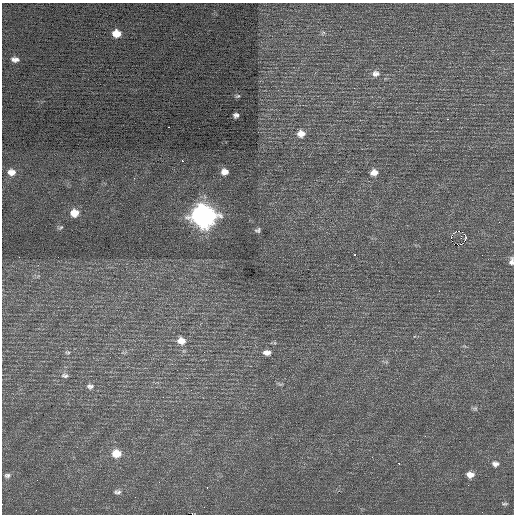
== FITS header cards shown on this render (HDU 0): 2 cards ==
NAXIS1  =                  512 / Axis length
NAXIS2  =                  512 / Axis length

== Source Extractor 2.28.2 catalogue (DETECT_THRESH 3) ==
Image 512 x 512 px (HDU 0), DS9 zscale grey, 1 PNG px = 1 image px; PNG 516 x 516 px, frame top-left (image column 1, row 512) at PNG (2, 3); no overlay
Background 0.451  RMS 0.79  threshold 2.38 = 3 sigma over >= 5 px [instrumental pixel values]
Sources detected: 45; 1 with non-positive FLUX_AUTO (blend fragments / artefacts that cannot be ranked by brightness) is not listed; the other 44 listed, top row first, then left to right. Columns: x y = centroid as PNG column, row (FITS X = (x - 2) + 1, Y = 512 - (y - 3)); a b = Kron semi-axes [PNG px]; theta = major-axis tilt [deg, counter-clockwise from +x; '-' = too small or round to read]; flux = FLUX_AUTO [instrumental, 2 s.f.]
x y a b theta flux
117 33 7 6 - 660
15 59 8 5 -6 230
376 74 10 8 1 260
238 96 6 4 19 61
236 115 5 4 - 140
447 119 3 2 - 450
169 127 3 2 - 95
301 134 9 8 - 410
182 161 2 2 - 430
11 172 10 8 -6 410
224 172 8 7 - 340
374 172 8 7 - 370
134 178 3 3 - 49
74 213 10 9 - 690
204 216 11 10 - 31000
499 222 3 2 - 55
60 228 8 4 29 95
258 230 6 5 - 110
458 231 2 2 - 290
465 235 3 2 - 880
461 236 3 2 - 83
451 237 5 2 - 400
465 239 4 2 - 100
460 244 6 2 18 2900
355 255 3 2 - 62
19 257 3 2 - 50
511 261 10 6 84 200
181 341 10 8 -13 430
68 352 8 3 0 71
267 353 9 6 -7 280
65 375 9 6 -6 140
280 384 9 3 5 79
90 386 8 7 - 160
191 390 2 2 - 23
475 408 8 5 -7 110
116 453 10 8 -1 750
372 457 3 2 - 65
398 463 3 2 - 140
495 464 9 7 -9 220
7 475 8 6 -3 150
470 475 8 6 -6 390
207 487 3 2 - 51
117 492 10 6 -3 160
504 504 8 3 1 74
At the frame edge (FLAGS 8, measured only in part): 1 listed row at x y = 511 261
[1 non-positive-flux detection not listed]